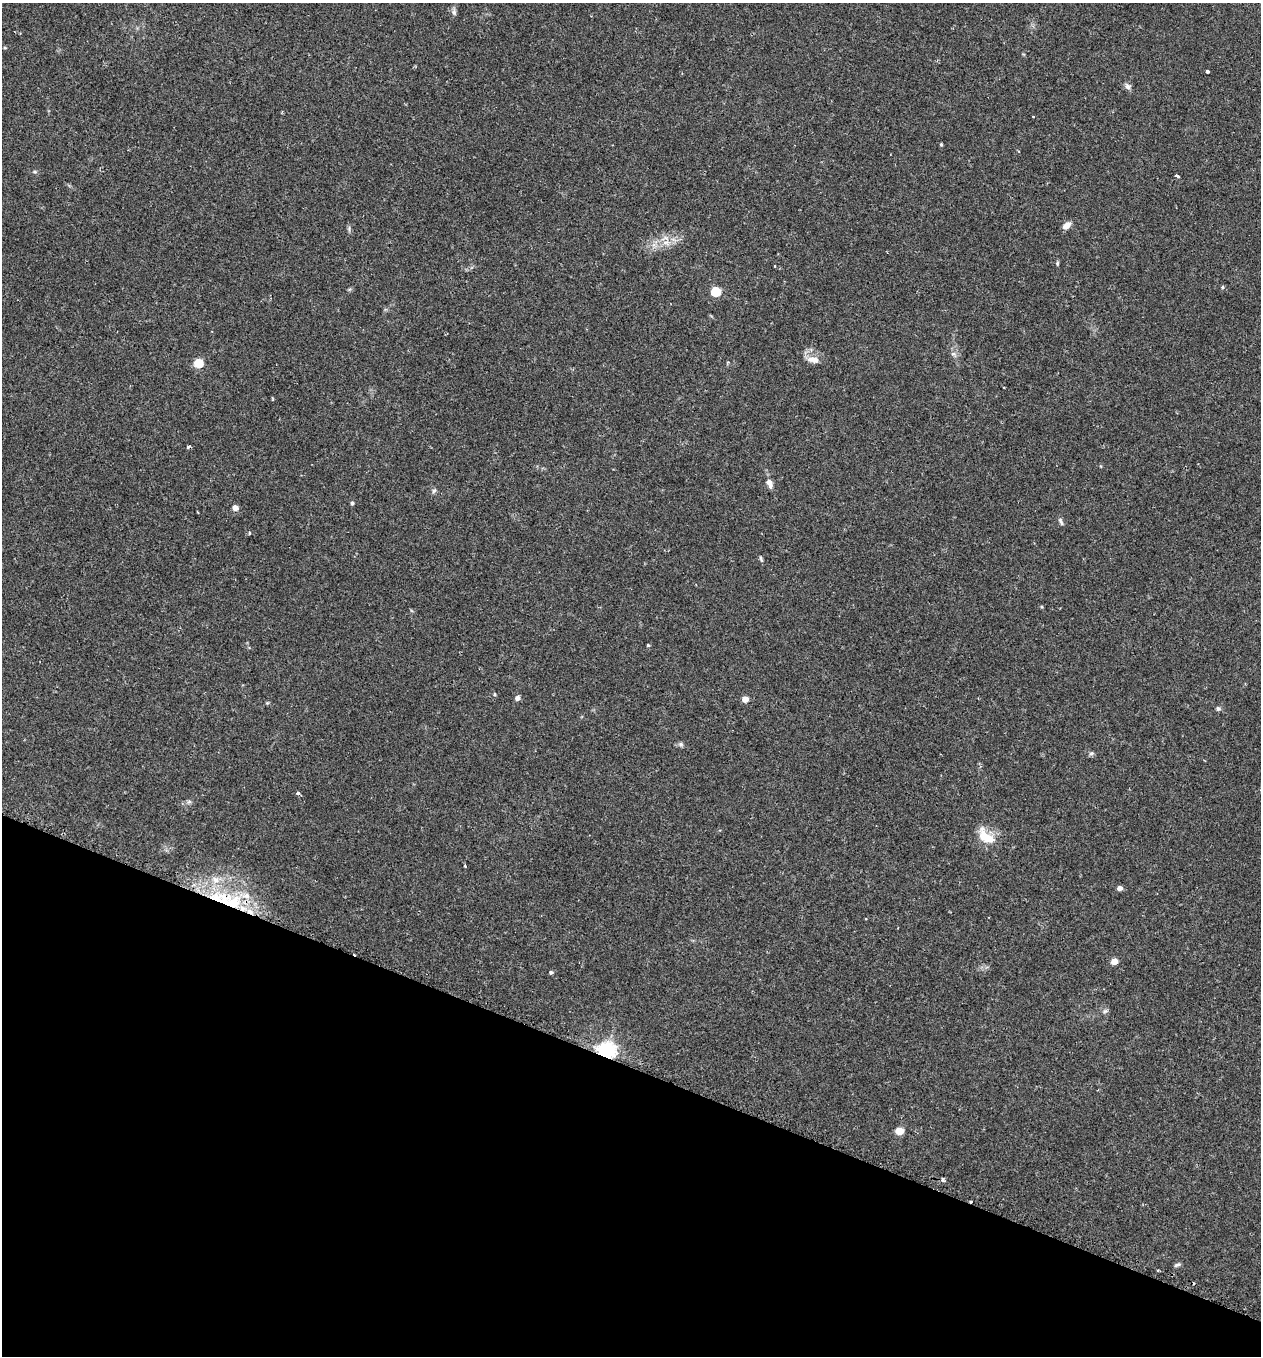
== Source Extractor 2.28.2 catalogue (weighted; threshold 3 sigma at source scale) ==
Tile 15 of 4 x 4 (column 3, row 4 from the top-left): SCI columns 2659-3917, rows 6-1359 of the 5479 x 5487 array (HDU 1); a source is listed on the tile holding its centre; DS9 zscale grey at full resolution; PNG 1263 x 1358 px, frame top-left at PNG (2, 3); no overlay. Shown black and unused: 21% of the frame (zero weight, under 2 of 3 exposures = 1% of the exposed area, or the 3 px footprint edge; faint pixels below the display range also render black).
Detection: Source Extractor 2.28.2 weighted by HDU 2 'WHT'; one run over the whole footprint, this tile lists its part. Background 0.0303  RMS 0.005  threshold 0.0227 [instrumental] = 3 sigma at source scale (4.5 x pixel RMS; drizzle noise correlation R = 1.50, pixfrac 1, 0.05/0.05 arcsec/px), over >= 5 px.
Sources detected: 48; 4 cosmic-ray / hot-pixel residue — not listed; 3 inside a brighter listed object's ellipse — not listed separately; the other 41 listed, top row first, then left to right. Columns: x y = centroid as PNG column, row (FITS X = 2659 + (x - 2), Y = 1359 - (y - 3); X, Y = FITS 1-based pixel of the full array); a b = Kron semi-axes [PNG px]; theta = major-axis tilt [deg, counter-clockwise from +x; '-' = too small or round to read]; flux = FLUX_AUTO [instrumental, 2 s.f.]
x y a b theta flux
454 12 7 5 -70 1.2
1207 71 4 3 - 2.2
1128 86 9 6 -59 1.7
941 144 4 3 - 0.57
1177 176 5 3 - 4.3
1066 226 9 6 39 3.4
666 238 7 4 -18 1.3
665 242 10 5 0 2.2
1057 263 6 4 89 0.61
775 266 3 2 - 0.45
1222 287 4 4 - 0.59
715 292 5 5 - 26
953 354 6 6 - 1.2
813 360 16 8 -10 4.1
198 363 5 5 - 23
769 483 9 6 -64 3.1
434 491 8 5 61 1
352 503 4 4 - 0.86
235 508 5 4 - 4
1061 522 11 4 -63 1.1
249 533 4 3 - 0.66
761 559 9 3 -67 0.77
648 645 3 3 - 0.68
517 698 5 4 - 2.4
745 699 5 4 - 6.6
1218 709 6 5 - 1
681 744 7 5 -46 0.96
1091 753 7 5 20 0.94
298 793 4 3 - 1.7
983 836 18 14 -44 8.1
465 866 4 3 - 0.53
1120 888 4 4 - 2.8
246 896 10 8 -25 3.9
226 901 37 17 -34 34
1114 961 5 4 - 7.2
551 972 5 4 - 0.84
1105 1011 7 4 44 0.9
606 1051 7 6 - 210
899 1131 5 4 - 11
943 1180 5 4 - 1.2
1177 1265 9 4 18 0.94
Overlapping masked pixels (flux is a lower limit): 2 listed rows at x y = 226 901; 606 1051